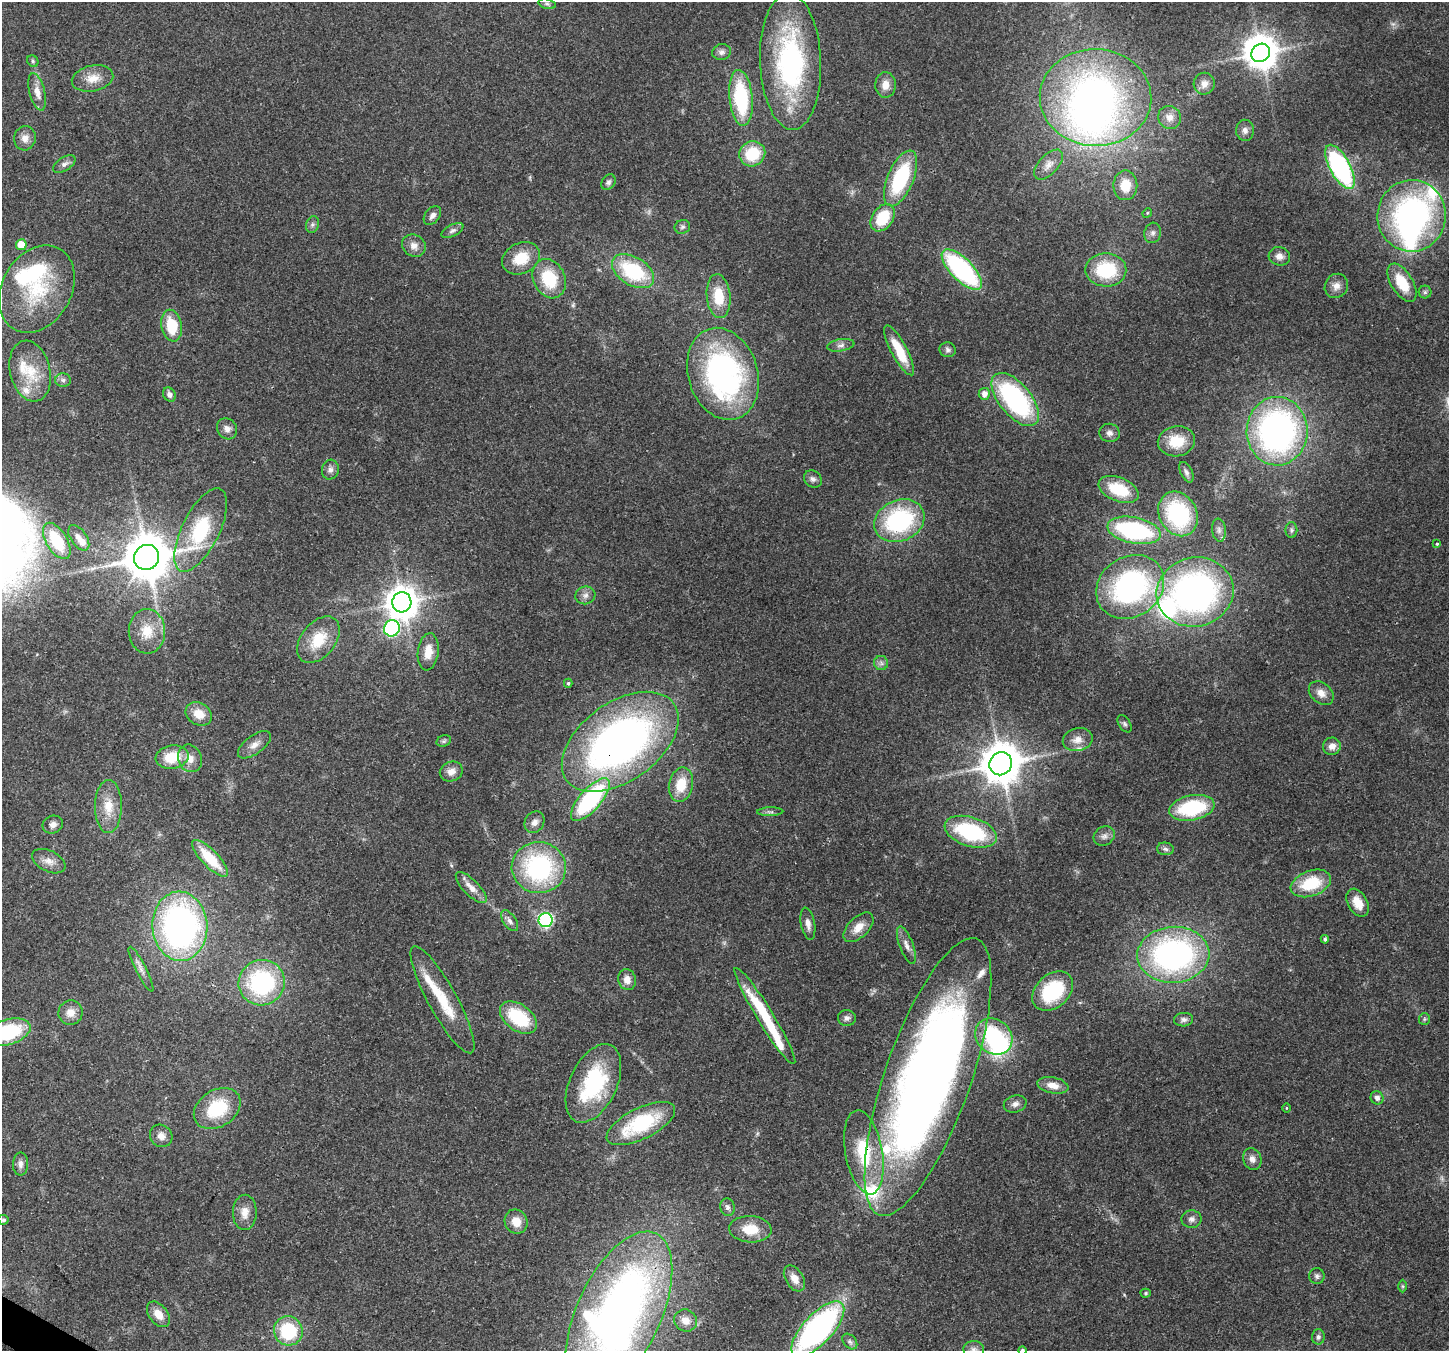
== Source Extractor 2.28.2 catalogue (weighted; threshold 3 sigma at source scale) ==
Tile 7 of 4 x 4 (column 3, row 2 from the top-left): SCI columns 2973-4419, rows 3057-4405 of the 5938 x 6042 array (HDU 1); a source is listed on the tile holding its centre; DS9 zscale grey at full resolution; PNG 1451 x 1353 px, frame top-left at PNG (2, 2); each listed source drawn as its Kron ellipse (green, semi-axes under 4 px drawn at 4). Shown black and unused: <1% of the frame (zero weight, under 3 of 4 exposures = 8% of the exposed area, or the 3 px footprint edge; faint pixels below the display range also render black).
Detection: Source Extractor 2.28.2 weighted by HDU 2 'WHT'; one run over the whole footprint, this tile lists its part. Background 0.103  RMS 0.004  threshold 0.0181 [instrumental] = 3 sigma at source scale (4.5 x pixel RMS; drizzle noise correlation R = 1.50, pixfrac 1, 0.0396/0.0396 arcsec/px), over >= 5 px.
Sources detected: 179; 6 inside a brighter object's white glare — neither listed nor drawn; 13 inside a brighter listed object's ellipse — not listed separately; the other 160 listed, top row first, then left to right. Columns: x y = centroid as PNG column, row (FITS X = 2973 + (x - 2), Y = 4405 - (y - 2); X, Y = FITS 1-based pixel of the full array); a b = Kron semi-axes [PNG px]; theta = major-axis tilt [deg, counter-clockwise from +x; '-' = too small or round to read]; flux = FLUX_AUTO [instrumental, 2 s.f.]
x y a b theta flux
547 4 9 5 -13 0.93
722 52 9 8 - 1.6
1261 53 10 8 44 730
33 61 6 5 - 0.79
791 62 68 30 -88 77
93 78 21 13 12 6.1
1204 84 11 10 - 2.9
886 85 13 10 87 4
37 92 19 7 -76 4.1
741 98 28 11 -85 34
1096 98 56 48 -2 190
1169 117 12 11 - 3
1245 130 10 9 - 2
25 138 12 11 - 3.3
752 154 13 12 - 17
64 164 12 6 32 1.7
1049 165 18 9 48 3.6
1340 167 24 10 -61 71
900 178 30 13 67 34
608 182 8 6 55 1.3
1125 185 15 12 89 7.7
1147 213 5 4 - 0.43
432 215 11 7 52 2
1412 216 36 34 86 110
883 218 15 10 55 15
312 225 8 6 71 1.2
682 227 8 7 - 1.1
452 230 12 5 27 1.4
1153 233 10 8 75 1.8
21 245 5 5 - 10
414 246 12 10 -34 3.1
1279 256 11 9 -13 2.6
521 258 20 15 26 11
962 270 26 11 -45 63
1106 270 20 16 -2 25
633 271 23 14 -32 29
549 279 20 15 -64 17
1402 283 21 11 -58 12
1336 286 12 11 - 3.2
37 289 46 34 60 32
1425 292 6 6 - 0.87
719 296 22 12 -85 12
172 326 16 10 -78 14
841 345 14 6 9 1.8
899 350 28 8 -62 12
948 350 8 7 - 1.3
30 371 31 20 -77 14
723 374 47 34 -73 110
63 380 8 7 - 1.3
169 394 7 6 - 1.8
984 394 6 5 - 2.6
1015 399 32 16 -51 68
227 429 11 9 -55 2.5
1277 431 34 30 89 140
1109 433 10 9 - 2
1176 441 19 15 8 11
330 470 10 8 76 1.9
1186 472 11 6 -64 1.4
813 479 9 8 - 1.5
1119 489 21 12 -22 16
1178 514 23 18 -61 43
899 521 26 20 24 49
201 530 46 18 64 33
1134 530 27 13 -11 53
1219 530 11 7 -83 1.9
1291 530 8 6 90 0.94
79 538 15 7 -56 3.3
57 541 20 10 -59 17
1437 544 3 3 - 0.58
147 557 13 12 - 1600
1130 587 36 30 35 86
1195 592 39 34 13 150
585 595 10 9 - 2.1
402 602 10 9 - 690
392 628 8 7 - 69
147 631 22 18 -89 10
318 640 26 17 51 13
428 652 19 10 83 6.1
881 663 7 7 - 1.3
568 683 4 4 - 0.62
1321 693 14 10 -42 3.5
199 714 14 11 -30 6
1125 724 9 5 -58 1
1078 740 15 11 13 3.9
444 741 7 5 21 0.87
620 742 66 39 36 200
254 745 19 9 36 3.7
1332 746 9 8 - 3
172 757 16 11 10 12
190 758 14 11 -68 4.3
1001 764 12 11 - 1300
451 772 11 9 21 3.2
681 785 17 12 78 9.8
590 800 27 10 49 54
108 807 26 13 90 8.8
1192 808 23 12 12 31
770 812 13 4 1 1.2
534 822 11 9 58 2.4
53 825 10 8 21 2.2
971 832 27 14 -17 39
1104 836 11 9 36 2.1
1165 849 8 6 -7 1.3
210 858 24 8 -46 16
49 861 18 10 -26 3.7
539 868 27 25 -7 59
1311 883 21 12 20 17
471 888 20 7 -45 4.5
1358 903 15 9 -61 5.3
546 920 7 7 - 66
510 921 12 6 -55 1.9
808 924 16 7 -79 2.6
180 926 35 27 -86 140
858 927 18 10 44 5
1325 939 4 3 - 0.9
906 945 20 7 -69 2.8
1173 955 36 28 3 110
141 969 25 5 -63 2.5
627 979 10 8 -76 3.2
262 983 23 22 - 45
1053 991 23 16 41 25
442 1000 60 14 -61 18
70 1013 12 12 - 4
765 1016 56 8 -58 25
518 1018 21 13 -36 23
847 1018 9 8 - 1.5
1424 1019 6 5 - 0.69
1183 1020 9 6 6 1.4
8 1032 23 12 17 32
994 1036 20 17 -40 35
928 1077 146 43 71 470
593 1083 42 23 65 40
1053 1085 16 8 -11 4.1
1377 1098 7 6 - 1.9
1015 1104 11 8 17 1.9
217 1108 25 18 33 22
1286 1108 5 3 - 0.33
641 1124 37 15 26 32
161 1136 12 10 -44 3
864 1152 42 18 -80 22
1252 1159 11 9 -67 2.4
20 1164 11 7 89 1.9
727 1207 9 7 -76 1.5
245 1212 18 12 88 4.6
1192 1219 10 8 1 1.9
3 1220 5 5 - 0.95
516 1222 12 11 - 5.3
750 1229 21 13 -3 9.3
1317 1276 8 7 - 1.2
794 1278 14 8 -58 3.7
1403 1286 6 4 -89 0.58
1146 1293 5 4 - 0.49
619 1313 88 42 65 290
158 1314 14 9 -52 4.8
685 1320 12 10 -39 3.7
818 1329 35 15 47 120
288 1331 15 14 - 25
1318 1337 7 6 - 1.3
850 1341 9 6 -49 1.2
974 1350 10 8 -1 2
1022 1350 4 4 - 0.87
Overlapping masked pixels (flux is a lower limit): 6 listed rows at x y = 620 742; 994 1036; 928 1077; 864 1152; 619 1313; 818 1329
Isophote crosses this tile's border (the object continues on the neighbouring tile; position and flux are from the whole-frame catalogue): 6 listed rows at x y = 8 1032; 928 1077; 619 1313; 818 1329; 974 1350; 1022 1350